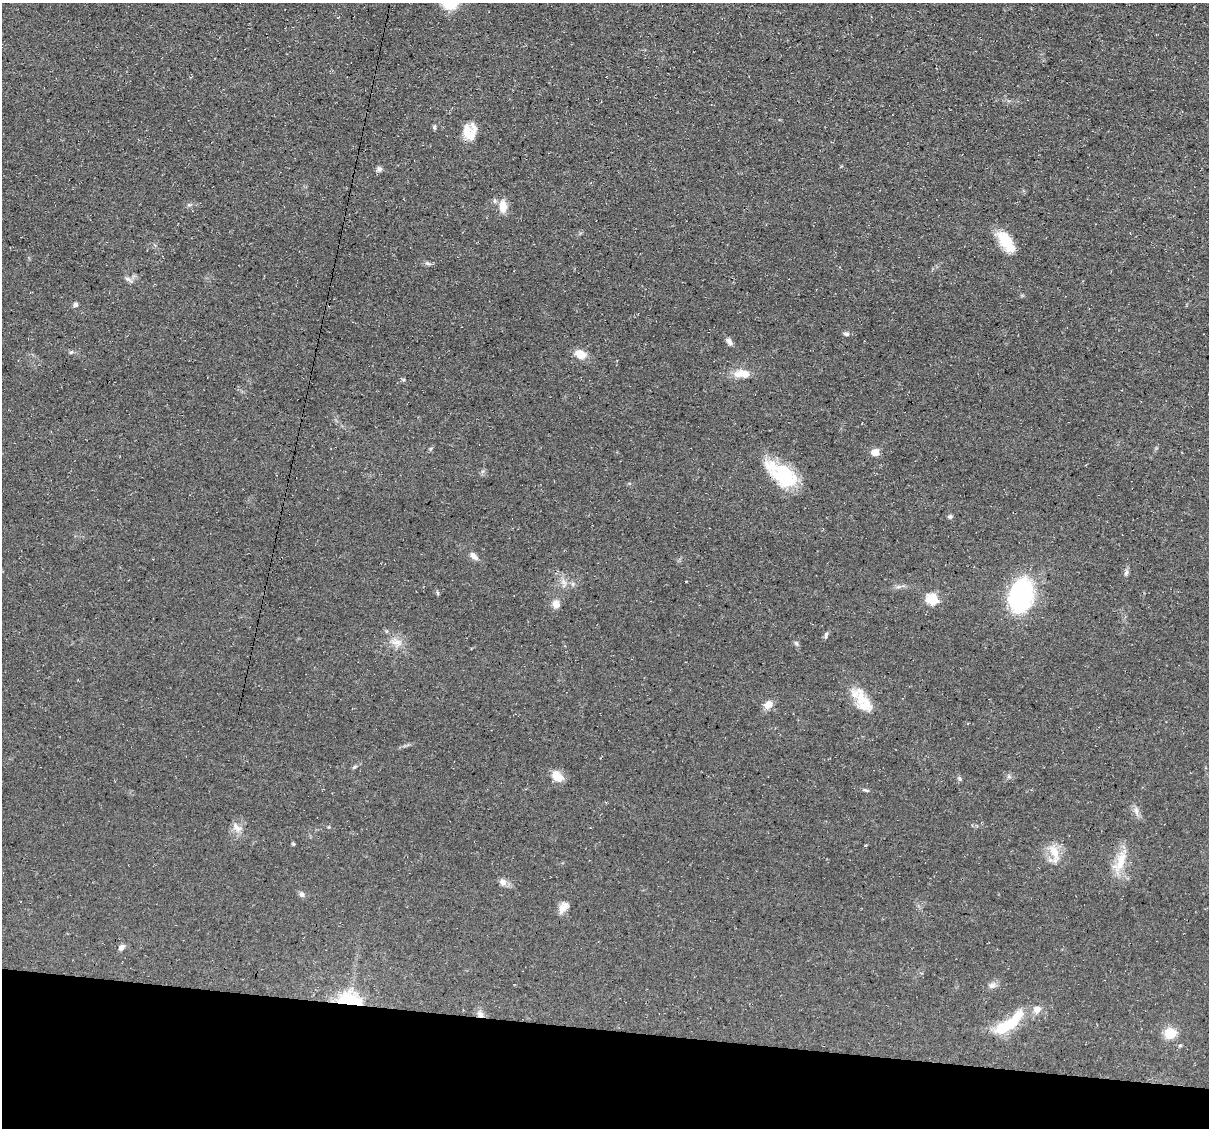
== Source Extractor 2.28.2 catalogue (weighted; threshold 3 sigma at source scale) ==
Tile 15 of 4 x 4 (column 3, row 4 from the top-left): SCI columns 2415-3621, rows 231-1356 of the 4832 x 4851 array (HDU 1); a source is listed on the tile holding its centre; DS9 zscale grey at full resolution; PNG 1211 x 1130 px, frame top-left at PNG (2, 3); no overlay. Shown black and unused: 9% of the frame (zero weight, under 3 of 4 exposures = <1% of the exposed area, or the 3 px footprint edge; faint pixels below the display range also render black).
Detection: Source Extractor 2.28.2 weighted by HDU 2 'WHT'; one run over the whole footprint, this tile lists its part. Background 0.0753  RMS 0.0077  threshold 0.0345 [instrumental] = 3 sigma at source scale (4.5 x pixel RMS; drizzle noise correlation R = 1.50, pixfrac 1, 0.05/0.05 arcsec/px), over >= 5 px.
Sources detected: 53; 3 inside a brighter listed object's ellipse — not listed separately; the other 50 listed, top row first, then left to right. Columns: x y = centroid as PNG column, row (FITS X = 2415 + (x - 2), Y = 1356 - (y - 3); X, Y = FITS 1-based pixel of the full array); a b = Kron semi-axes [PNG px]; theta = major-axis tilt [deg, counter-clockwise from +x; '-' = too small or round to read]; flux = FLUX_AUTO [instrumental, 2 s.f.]
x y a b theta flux
434 127 7 4 84 1.2
470 132 19 15 83 13
379 169 7 6 - 2.4
503 206 14 9 -88 9.4
1006 242 26 11 -54 22
428 263 10 4 -18 1.8
127 279 8 4 -9 2
76 304 6 6 - 1.7
846 334 7 5 -11 1.8
729 341 10 6 -53 2.8
71 352 6 4 43 1.1
580 354 12 8 -25 10
742 373 21 10 0 11
430 449 6 4 71 1
875 452 6 6 - 9
784 476 35 23 -37 39
950 516 6 5 - 1.5
474 556 11 6 -45 3.7
1126 573 9 5 63 1.9
563 582 10 6 -51 3.6
898 587 7 4 1 1.8
1021 595 21 14 78 170
932 599 6 5 - 58
556 604 7 7 - 7.4
826 635 9 5 77 1.7
396 642 19 9 -15 7.7
796 643 7 5 -61 1.5
863 699 32 15 -59 20
768 704 11 9 30 6.5
355 767 6 4 45 1.2
557 776 15 10 -47 9.5
1009 776 6 5 - 1.5
960 779 7 6 - 1.5
865 790 9 4 -26 1.3
1136 811 13 6 -77 3.6
237 827 16 8 -42 4.9
329 827 4 4 - 0.66
293 844 4 3 - 1.1
866 845 3 2 - 0.95
1055 853 29 11 -76 12
1120 861 33 13 66 18
503 882 9 9 - 3.9
302 894 8 7 - 2.3
563 907 16 9 56 5.9
122 947 9 6 41 2.7
992 986 10 8 22 3.4
349 1000 26 14 -7 45
480 1014 12 8 -42 4.4
1008 1024 46 13 41 32
1170 1033 14 13 - 12
Overlapping masked pixels (flux is a lower limit): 3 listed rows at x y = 784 476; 349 1000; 480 1014